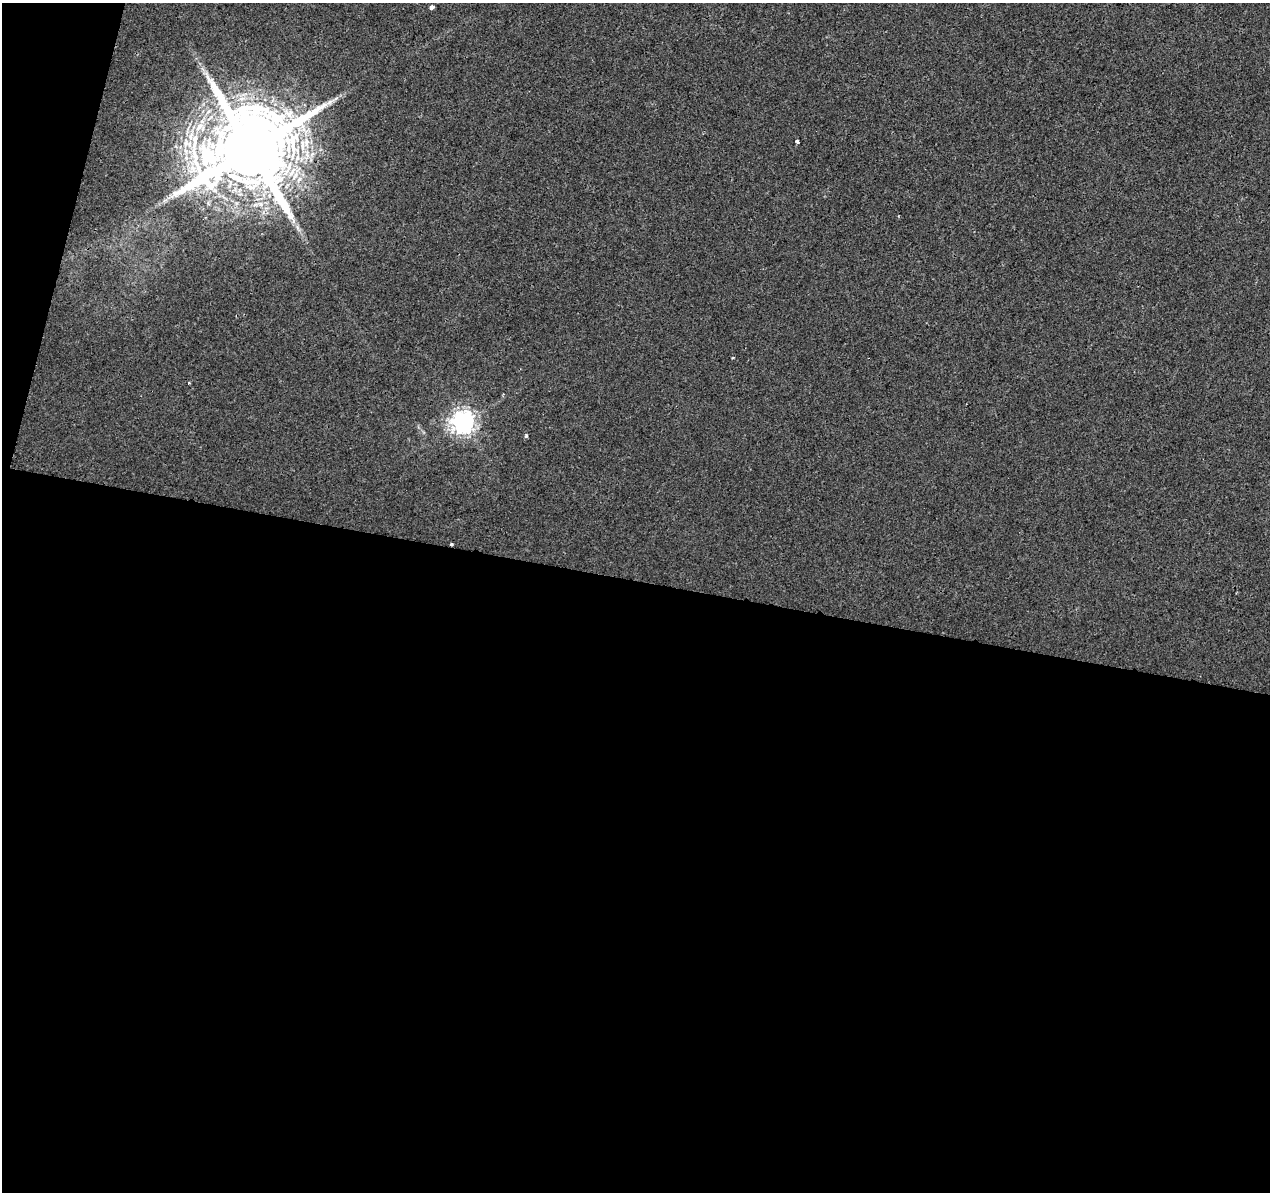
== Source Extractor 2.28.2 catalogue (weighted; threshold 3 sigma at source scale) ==
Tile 13 of 4 x 4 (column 1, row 4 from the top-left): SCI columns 9-1276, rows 284-1473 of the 5078 x 5267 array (HDU 1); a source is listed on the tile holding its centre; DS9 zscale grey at full resolution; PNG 1272 x 1194 px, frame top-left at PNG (2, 3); no overlay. Shown black and unused: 53% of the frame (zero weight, under 2 of 3 exposures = <1% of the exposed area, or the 3 px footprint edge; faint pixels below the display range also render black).
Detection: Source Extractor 2.28.2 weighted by HDU 2 'WHT'; one run over the whole footprint, this tile lists its part. Background 0.00233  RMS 0.003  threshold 0.0136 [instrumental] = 3 sigma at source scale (4.5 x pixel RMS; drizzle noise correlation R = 1.50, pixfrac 1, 0.0396/0.0396 arcsec/px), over >= 5 px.
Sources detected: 8; all 8 listed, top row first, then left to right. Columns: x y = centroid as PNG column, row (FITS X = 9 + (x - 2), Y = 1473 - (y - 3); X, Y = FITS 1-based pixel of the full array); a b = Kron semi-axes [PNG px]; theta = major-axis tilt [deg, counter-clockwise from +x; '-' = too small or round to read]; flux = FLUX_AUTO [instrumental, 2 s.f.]
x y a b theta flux
432 7 4 3 - 1.3
797 141 3 3 - 4.4
251 149 25 21 46 6100
298 228 11 5 -68 1.3
188 383 4 2 - 0.27
463 422 8 8 - 240
526 436 4 4 - 0.48
451 544 3 3 - 1.8
Overlapping masked pixels (flux is a lower limit): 2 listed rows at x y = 251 149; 451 544